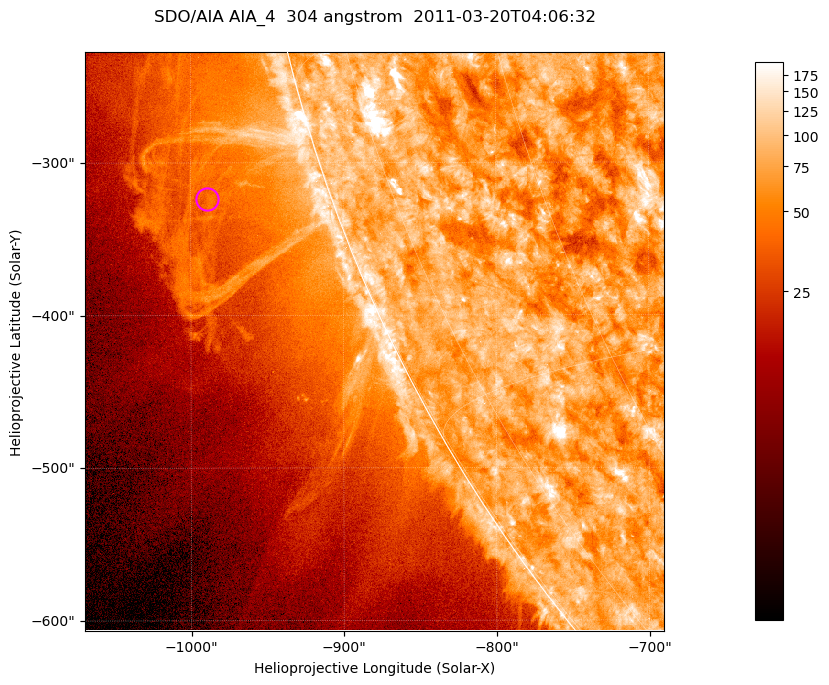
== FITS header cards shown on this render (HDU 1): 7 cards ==
TELESCOP= 'SDO/AIA '           / For AIA: SDO/AIA
INSTRUME= 'AIA_4   '           / For AIA: AIA_ATA1, AIA_ATA2, AIA_ATA3 or AIA_AT
WAVELNTH=                  304 / [angstrom] Wavelength
WAVEUNIT= 'angstrom'           / Wavelength unit: angstrom
DATE-OBS= '2011-03-20T04:06:32.123' / [ISO] Date when observation started; ISO 8
CTYPE1  = 'HPLN-TAN'           / CTYPE1; Typically HPLN
CTYPE2  = 'HPLT-TAN'           / CTYPE2; Typically HPLT

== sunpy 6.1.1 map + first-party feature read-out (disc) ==
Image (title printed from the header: SDO/AIA AIA_4  304 angstrom  2011-03-20T04:06:32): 632 x 632 px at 0.6 arcsec/px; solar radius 964 arcsec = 1606 px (partial field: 2.2% of the solar disc is inside the frame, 45% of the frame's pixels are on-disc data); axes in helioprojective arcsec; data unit not stated in the header (colour bar unlabelled)
Orientation: roll -0.132 deg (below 1 deg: not rotated)
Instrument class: DISC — disc imager (sunpy class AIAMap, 304 A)
Bright regions (active regions / flare kernels): reference = the on-disc median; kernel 5 px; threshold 5 sigma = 115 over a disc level ~76.3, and >= 1.15x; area >= 399 px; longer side >= 8 px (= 4.8 arcsec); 0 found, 0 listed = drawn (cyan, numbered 1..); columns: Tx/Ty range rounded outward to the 2 arcsec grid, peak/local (2 s.f.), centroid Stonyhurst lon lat
Off-limb structures (1.02-1.3 R_sun): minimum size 199 px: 3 found; the strongest spans PA ~105..110 deg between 1.02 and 1.13 R_sun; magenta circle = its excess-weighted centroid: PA ~110 deg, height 1.08 R_sun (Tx ~-990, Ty ~-324 arcsec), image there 1.5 x the reference